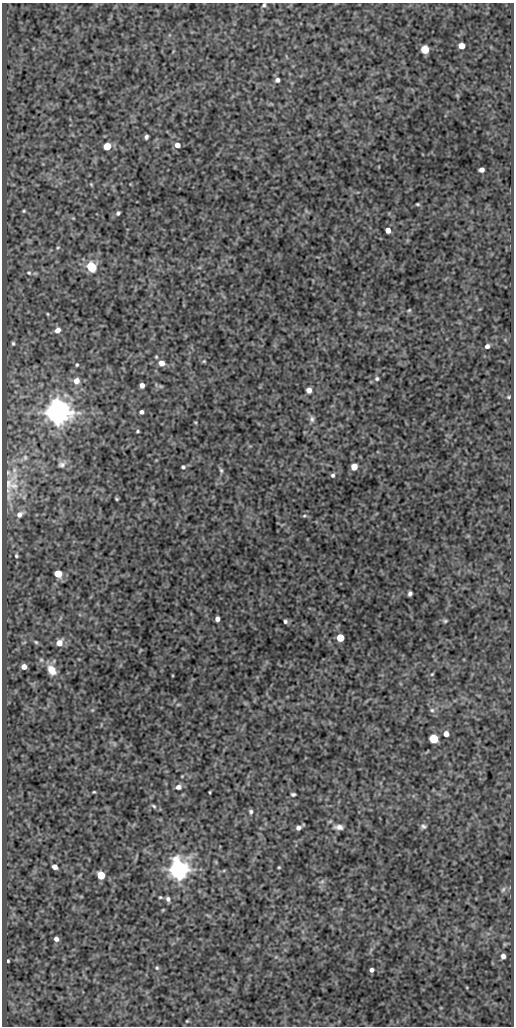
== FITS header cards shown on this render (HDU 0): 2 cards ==
NAXIS1  =                  512
NAXIS2  =                 1024

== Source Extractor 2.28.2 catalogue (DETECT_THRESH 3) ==
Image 512 x 1024 px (HDU 0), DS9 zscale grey, 1 PNG px = 1 image px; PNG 516 x 1028 px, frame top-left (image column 1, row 1024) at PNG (2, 3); no overlay
Background 92.3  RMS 0.52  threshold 1.55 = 3 sigma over >= 5 px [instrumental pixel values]
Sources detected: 89; all 89 listed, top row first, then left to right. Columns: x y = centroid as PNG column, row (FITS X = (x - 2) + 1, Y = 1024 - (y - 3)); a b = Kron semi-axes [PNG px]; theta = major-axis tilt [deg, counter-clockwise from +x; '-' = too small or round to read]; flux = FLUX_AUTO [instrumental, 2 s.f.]
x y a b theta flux
264 5 6 5 - 62
462 46 5 5 - 400
425 49 5 5 - 1300
277 80 5 4 - 110
146 137 4 4 - 82
177 145 5 5 - 250
107 146 5 5 - 970
482 170 5 4 - 160
91 184 5 4 - 36
418 204 4 3 - 44
24 211 5 4 - 42
118 213 5 4 - 68
73 218 4 4 - 30
388 230 5 4 - 270
58 248 5 4 - 40
91 267 6 5 - 2700
29 273 7 6 - 81
409 310 5 4 - 41
48 314 5 3 - 32
57 330 7 6 - 200
13 343 5 4 - 54
487 346 4 4 - 120
156 357 4 3 - 35
204 361 4 4 - 35
161 363 5 5 - 270
77 365 4 3 - 41
377 379 5 5 - 65
76 381 7 7 - 270
142 385 4 4 - 190
309 390 5 4 - 230
509 397 5 4 - 38
142 412 4 4 - 97
58 413 7 7 - 56000
312 419 9 6 85 110
195 422 4 3 - 28
138 431 4 3 - 42
25 457 5 5 - 43
62 465 9 6 13 110
183 467 4 4 - 64
354 467 5 5 - 460
221 470 7 5 -73 68
333 475 5 5 - 72
8 484 16 8 87 220
14 486 13 7 -14 190
116 499 3 3 - 42
19 514 8 6 49 150
304 516 6 4 -4 51
16 556 5 5 - 55
58 574 5 5 - 880
410 593 5 4 - 98
217 619 4 4 - 170
285 621 5 4 - 77
445 621 6 4 1 52
340 638 5 5 - 1100
36 642 7 4 -36 61
59 643 7 6 - 330
24 667 5 4 - 240
52 670 13 9 -59 480
432 674 5 3 - 37
178 705 6 4 1 44
92 710 5 4 - 37
432 710 7 5 -3 83
446 734 5 5 - 250
434 739 5 5 - 1900
182 776 3 3 - 27
178 787 7 6 - 140
94 792 3 3 - 31
210 792 3 2 - 32
293 794 4 3 - 65
154 806 7 5 -40 61
251 812 5 4 - 69
423 826 8 6 -2 85
339 827 12 6 -3 170
298 828 6 5 - 130
216 862 6 4 -72 32
55 867 5 4 - 210
279 867 3 3 - 33
178 870 7 6 - 29000
101 875 5 5 - 1100
322 881 7 4 1 63
503 889 8 5 62 80
160 897 4 3 - 40
168 899 6 5 - 110
56 939 5 5 - 130
503 956 4 4 - 150
8 961 3 3 - 51
157 968 5 4 - 51
371 970 4 4 - 110
187 1021 4 3 - 33
At the frame edge (FLAGS 8, measured only in part): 1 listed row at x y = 264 5